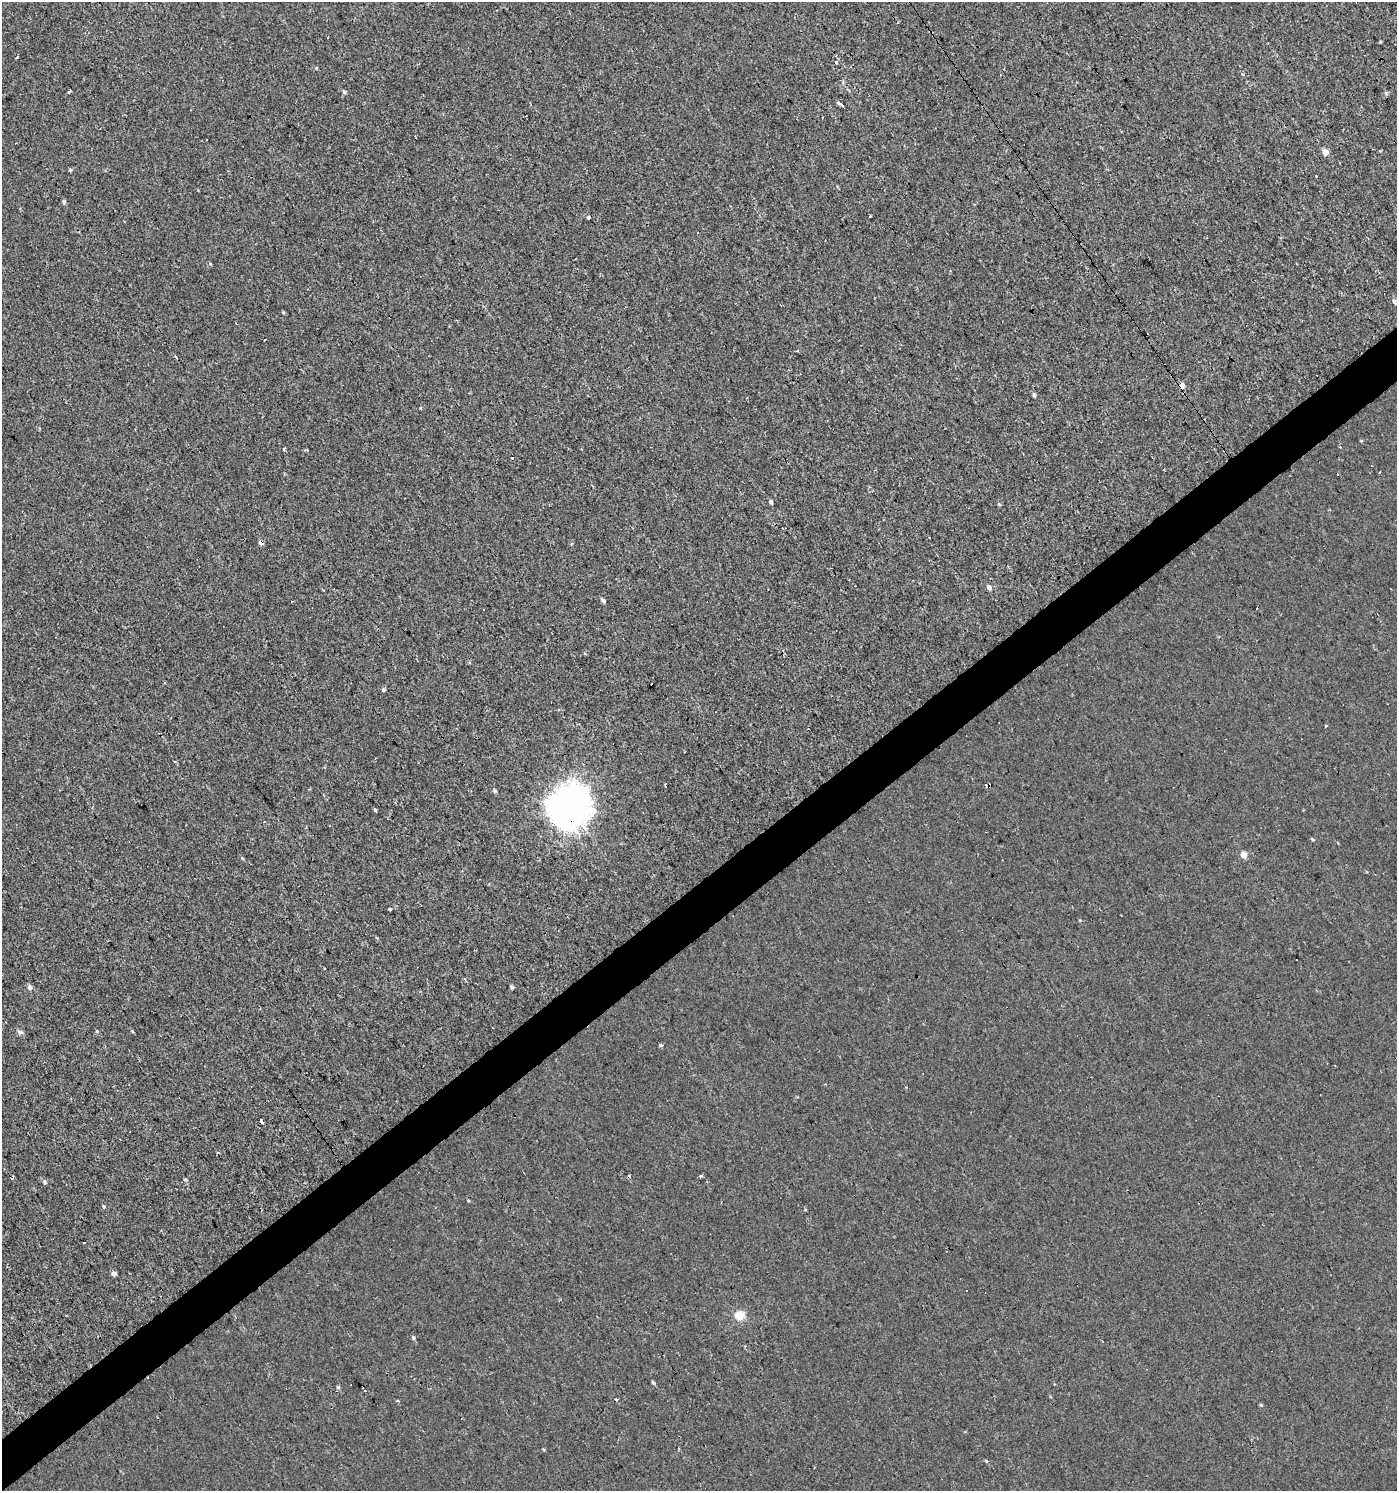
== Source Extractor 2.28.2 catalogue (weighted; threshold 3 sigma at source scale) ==
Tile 7 of 4 x 4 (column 3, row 2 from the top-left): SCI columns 2980-4374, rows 2980-4468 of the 5895 x 5959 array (HDU 1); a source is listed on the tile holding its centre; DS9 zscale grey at full resolution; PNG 1399 x 1493 px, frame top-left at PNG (2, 2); no overlay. Shown black and unused: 4% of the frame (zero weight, under 2 of 3 exposures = <1% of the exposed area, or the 3 px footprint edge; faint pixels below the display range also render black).
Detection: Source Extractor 2.28.2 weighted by HDU 2 'WHT'; one run over the whole footprint, this tile lists its part. Background 3.40e-04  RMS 0.0038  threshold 0.0173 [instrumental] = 3 sigma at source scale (4.5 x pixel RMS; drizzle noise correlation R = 1.50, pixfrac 1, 0.0396/0.0396 arcsec/px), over >= 5 px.
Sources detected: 77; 14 cosmic-ray / hot-pixel residue — not listed; the other 63 listed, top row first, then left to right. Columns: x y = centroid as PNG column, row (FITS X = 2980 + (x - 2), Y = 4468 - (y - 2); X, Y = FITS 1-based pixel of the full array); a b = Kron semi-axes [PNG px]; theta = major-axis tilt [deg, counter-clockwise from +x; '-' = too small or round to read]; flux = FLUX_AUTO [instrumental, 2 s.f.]
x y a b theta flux
17 57 3 3 - 2.3
316 68 4 4 - 0.4
69 91 3 3 - 2.3
344 92 5 4 - 0.81
841 104 6 3 -33 1.8
1325 152 5 5 - 3.7
70 170 5 4 - 0.53
64 202 5 4 - 0.91
870 216 3 2 - 0.36
588 217 3 3 - 1.4
698 233 3 3 - 0.58
1394 302 7 5 -56 0.83
283 312 5 4 - 0.38
176 356 3 3 - 1.1
1182 385 5 5 - 2.5
1034 395 5 4 - 0.76
747 398 3 3 - 0.3
1361 441 5 3 - 0.31
284 449 4 3 - 1.3
307 449 3 3 - 0.68
512 458 3 3 - 0.97
1379 472 2 2 - 0.46
771 502 4 4 - 0.8
999 504 6 3 -71 0.45
261 543 5 4 - 1.8
989 587 5 4 - 1.7
603 600 6 4 -52 0.9
292 602 3 2 - 0.3
383 690 5 4 - 0.73
1326 726 3 3 - 0.88
665 785 4 2 - 1.1
987 785 4 3 - 2.9
569 806 15 14 - 570
375 810 4 3 - 0.61
264 822 3 2 - 0.35
1312 839 5 3 - 0.44
1243 855 4 4 - 5.8
242 858 4 4 - 0.35
390 909 3 3 - 10
1121 915 2 2 - 0.25
464 978 3 3 - 1.8
30 987 5 4 - 2
512 987 4 4 - 0.7
97 1031 5 4 - 0.47
132 1031 5 3 - 0.39
20 1032 6 5 - 1.5
661 1045 5 4 - 0.54
261 1121 4 3 - 3.3
700 1176 4 3 - 0.49
185 1179 5 3 - 0.41
44 1182 6 5 - 0.83
104 1206 5 4 - 0.49
114 1273 4 4 - 2.1
966 1291 3 3 - 1.2
740 1315 5 5 - 20
413 1338 5 4 - 0.64
745 1346 3 3 - 0.37
653 1383 5 3 - 0.67
338 1387 5 4 - 0.67
364 1389 5 2 - 0.48
616 1399 4 4 - 0.66
1261 1405 4 4 - 0.45
986 1461 4 4 - 0.48
Overlapping masked pixels (flux is a lower limit): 4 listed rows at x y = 1182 385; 261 543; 987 785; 569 806
Unlisted compact peaks at least as high as the median listed source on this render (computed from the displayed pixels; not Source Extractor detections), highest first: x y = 495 791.